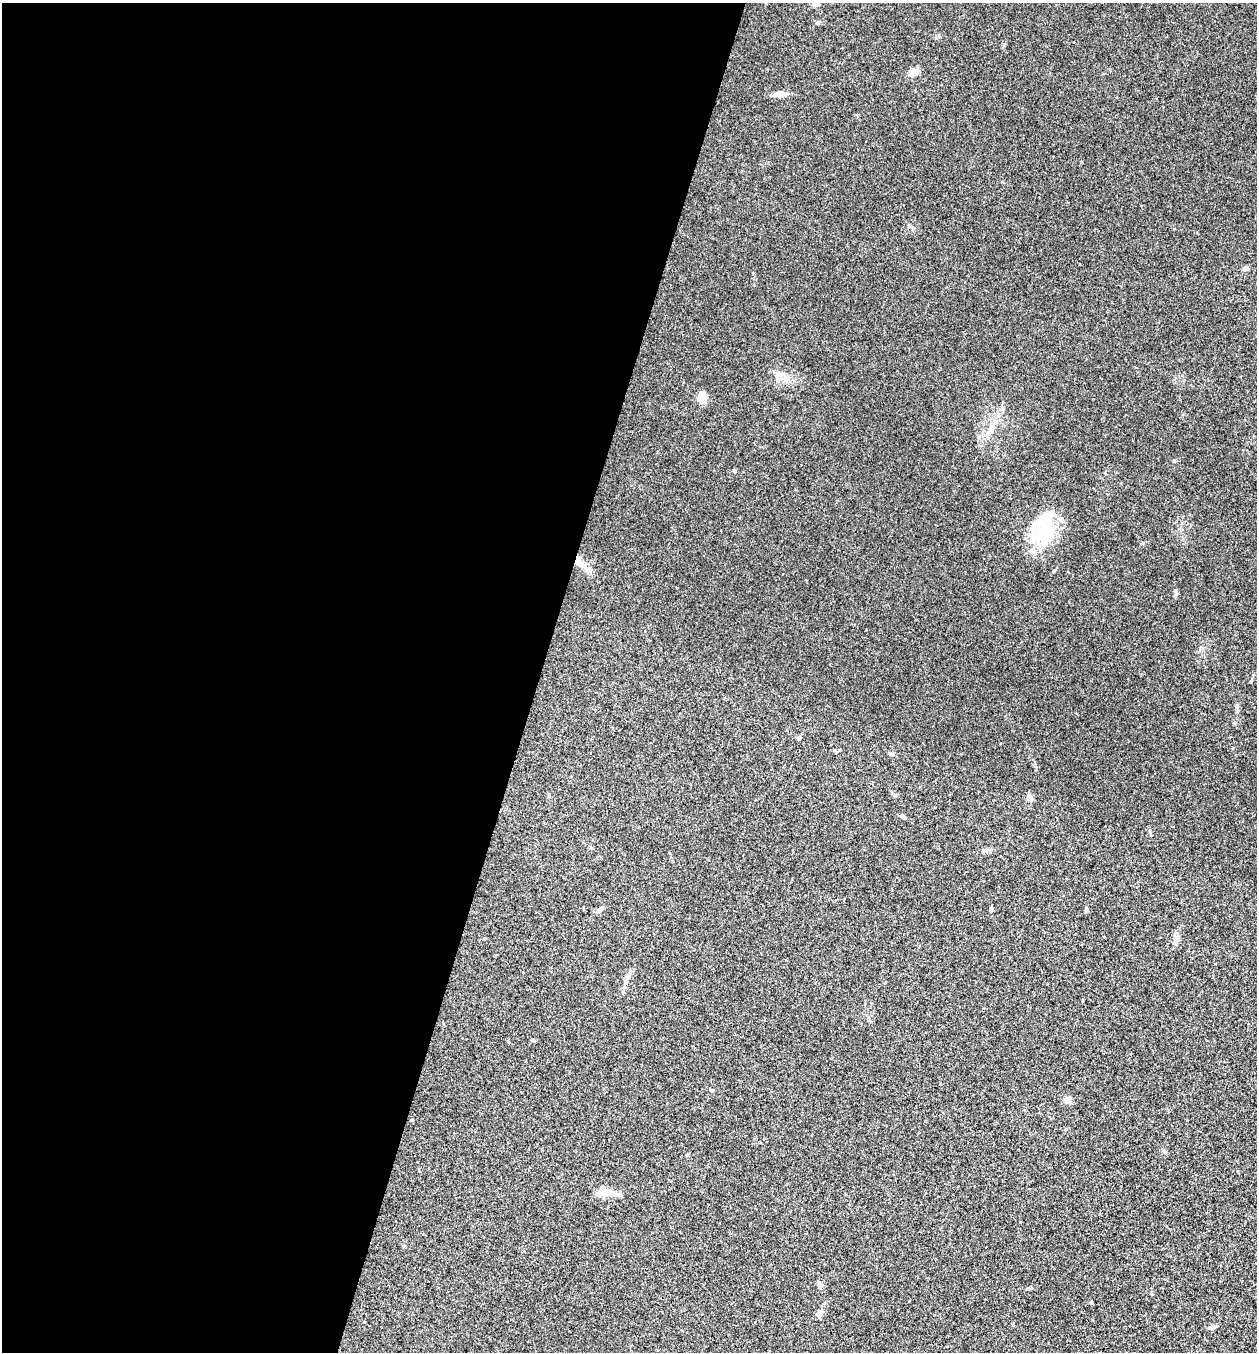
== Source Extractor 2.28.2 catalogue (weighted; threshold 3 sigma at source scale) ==
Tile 5 of 4 x 4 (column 1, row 2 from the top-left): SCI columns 265-1519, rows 2702-4051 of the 5419 x 5403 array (HDU 1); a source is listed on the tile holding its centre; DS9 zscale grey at full resolution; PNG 1259 x 1354 px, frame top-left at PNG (2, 3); no overlay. Shown black and unused: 43% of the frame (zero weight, under 3 of 4 exposures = <1% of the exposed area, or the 3 px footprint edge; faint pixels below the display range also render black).
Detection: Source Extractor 2.28.2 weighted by HDU 2 'WHT'; one run over the whole footprint, this tile lists its part. Background 0.0288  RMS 0.0045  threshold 0.0202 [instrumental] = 3 sigma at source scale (4.5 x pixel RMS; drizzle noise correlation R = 1.50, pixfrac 1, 0.05/0.05 arcsec/px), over >= 5 px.
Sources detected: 31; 2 inside a brighter object's white glare — not listed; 2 inside a brighter listed object's ellipse — not listed separately; the other 27 listed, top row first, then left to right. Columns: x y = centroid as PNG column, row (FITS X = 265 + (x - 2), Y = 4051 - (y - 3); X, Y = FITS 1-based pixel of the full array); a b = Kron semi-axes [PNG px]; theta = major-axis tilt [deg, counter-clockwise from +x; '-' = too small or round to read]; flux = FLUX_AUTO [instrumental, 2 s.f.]
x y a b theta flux
816 3 10 7 31 1.5
818 22 5 4 - 0.56
913 72 10 8 24 3.4
780 94 17 7 7 3.2
1245 268 6 5 - 1.6
778 374 12 6 -9 2.1
702 397 11 9 82 5.5
991 430 24 8 62 5.2
1044 531 42 25 34 23
578 562 17 8 -57 4.5
799 738 5 5 - 0.76
894 795 7 4 -53 0.66
1029 798 11 6 -64 1.4
903 817 8 5 -16 0.86
985 850 10 5 24 1.3
600 909 8 6 53 1.1
991 909 4 4 - 2.1
1086 909 7 4 72 0.59
627 976 13 6 64 1.9
533 1041 5 3 - 0.47
1067 1100 4 4 - 7.1
687 1155 5 4 - 0.43
605 1192 24 9 -5 5.6
819 1284 9 6 -76 1.3
1091 1302 5 3 - 0.39
819 1314 8 7 - 2
1212 1327 9 6 11 1.3
Overlapping masked pixels (flux is a lower limit): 1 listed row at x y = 578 562
Isophote crosses this tile's border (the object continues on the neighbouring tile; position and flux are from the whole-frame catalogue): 1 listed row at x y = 816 3
Unlisted compact peaks at least as high as the median listed source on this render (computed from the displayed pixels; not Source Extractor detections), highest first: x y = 1176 594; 1174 461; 735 471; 1004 45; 1066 1129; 1233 748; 1237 705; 1027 1289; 909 226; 711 1090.